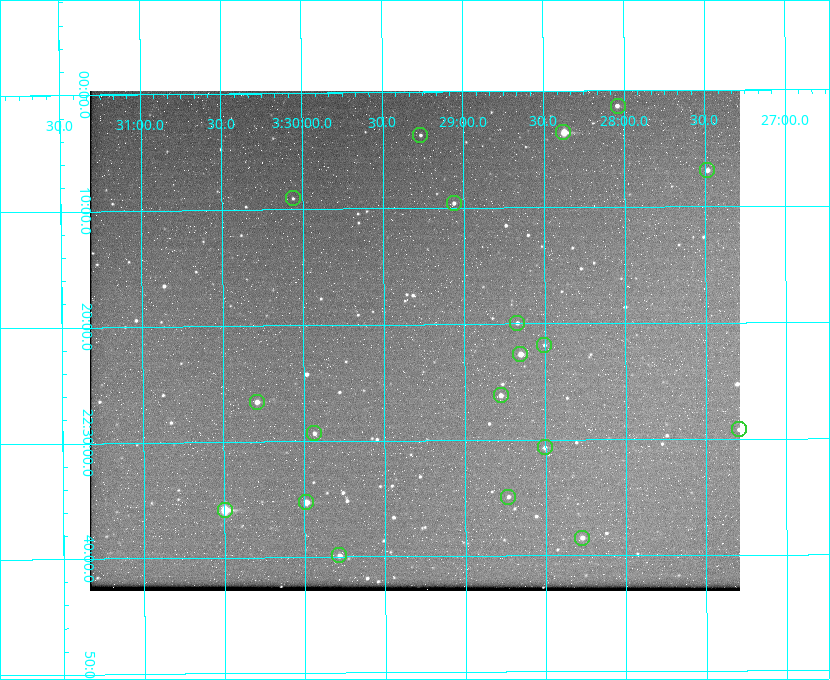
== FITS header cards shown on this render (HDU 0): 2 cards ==
NAXIS1  =                  650 / Width of table row in bytes
NAXIS2  =                  500 / Number of rows in table

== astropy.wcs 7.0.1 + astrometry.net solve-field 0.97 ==
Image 650 x 500 px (HDU 0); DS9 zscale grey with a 90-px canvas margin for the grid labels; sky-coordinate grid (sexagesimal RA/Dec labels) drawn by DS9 from the SOLVED WCS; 19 Tycho-2 reference stars matched to detected sources circled (green)
Header WCS: none
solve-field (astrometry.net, Tycho-2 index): SOLVED blind (the file carries no WCS)
Solved WCS: RA---TAN-SIP/DEC--TAN-SIP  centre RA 03:29:19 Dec +22:21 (52.33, +22.36 deg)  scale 5.17 arcsec/px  FOV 56.0' x 43.1'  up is -180 deg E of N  parity flipped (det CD > 0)
(file carries no celestial WCS; the grid is the blind solution)
Tycho-2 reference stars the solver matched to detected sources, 19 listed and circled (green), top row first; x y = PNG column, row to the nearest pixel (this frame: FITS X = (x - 90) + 1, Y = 500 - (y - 92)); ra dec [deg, ICRS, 3 dp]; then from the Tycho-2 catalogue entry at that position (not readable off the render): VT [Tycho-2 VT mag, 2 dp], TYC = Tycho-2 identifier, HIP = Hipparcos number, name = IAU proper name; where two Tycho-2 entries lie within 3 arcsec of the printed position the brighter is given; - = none
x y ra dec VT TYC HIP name
618 107 52.010 +22.023 11.65 1246-553-1 16144 -
563 133 52.094 +22.059 8.73 1246-565-1 16174 -
420 136 52.316 +22.062 11.63 1246-490-1 - -
707 171 51.872 +22.114 10.68 1245-1095-1 - -
293 199 52.515 +22.151 11.55 1246-639-1 - -
454 204 52.265 +22.160 11.20 1246-515-1 - -
517 324 52.168 +22.332 11.56 1246-558-1 - -
544 346 52.126 +22.364 12.17 1246-628-1 - -
520 355 52.163 +22.377 10.31 1246-508-1 - -
501 396 52.194 +22.436 11.10 1246-758-1 - -
257 403 52.573 +22.443 9.90 1246-338-1 - -
739 430 51.824 +22.487 11.65 1245-1005-1 - -
314 434 52.484 +22.489 11.63 1246-473-1 - -
545 448 52.126 +22.511 11.81 1797-918-1 - -
508 498 52.183 +22.582 11.55 1797-1044-1 - -
306 503 52.497 +22.588 9.77 1798-224-1 - -
225 511 52.624 +22.598 10.47 1798-308-1 - -
582 539 52.069 +22.641 10.36 1797-946-1 - -
339 556 52.446 +22.665 11.05 1798-126-1 - -